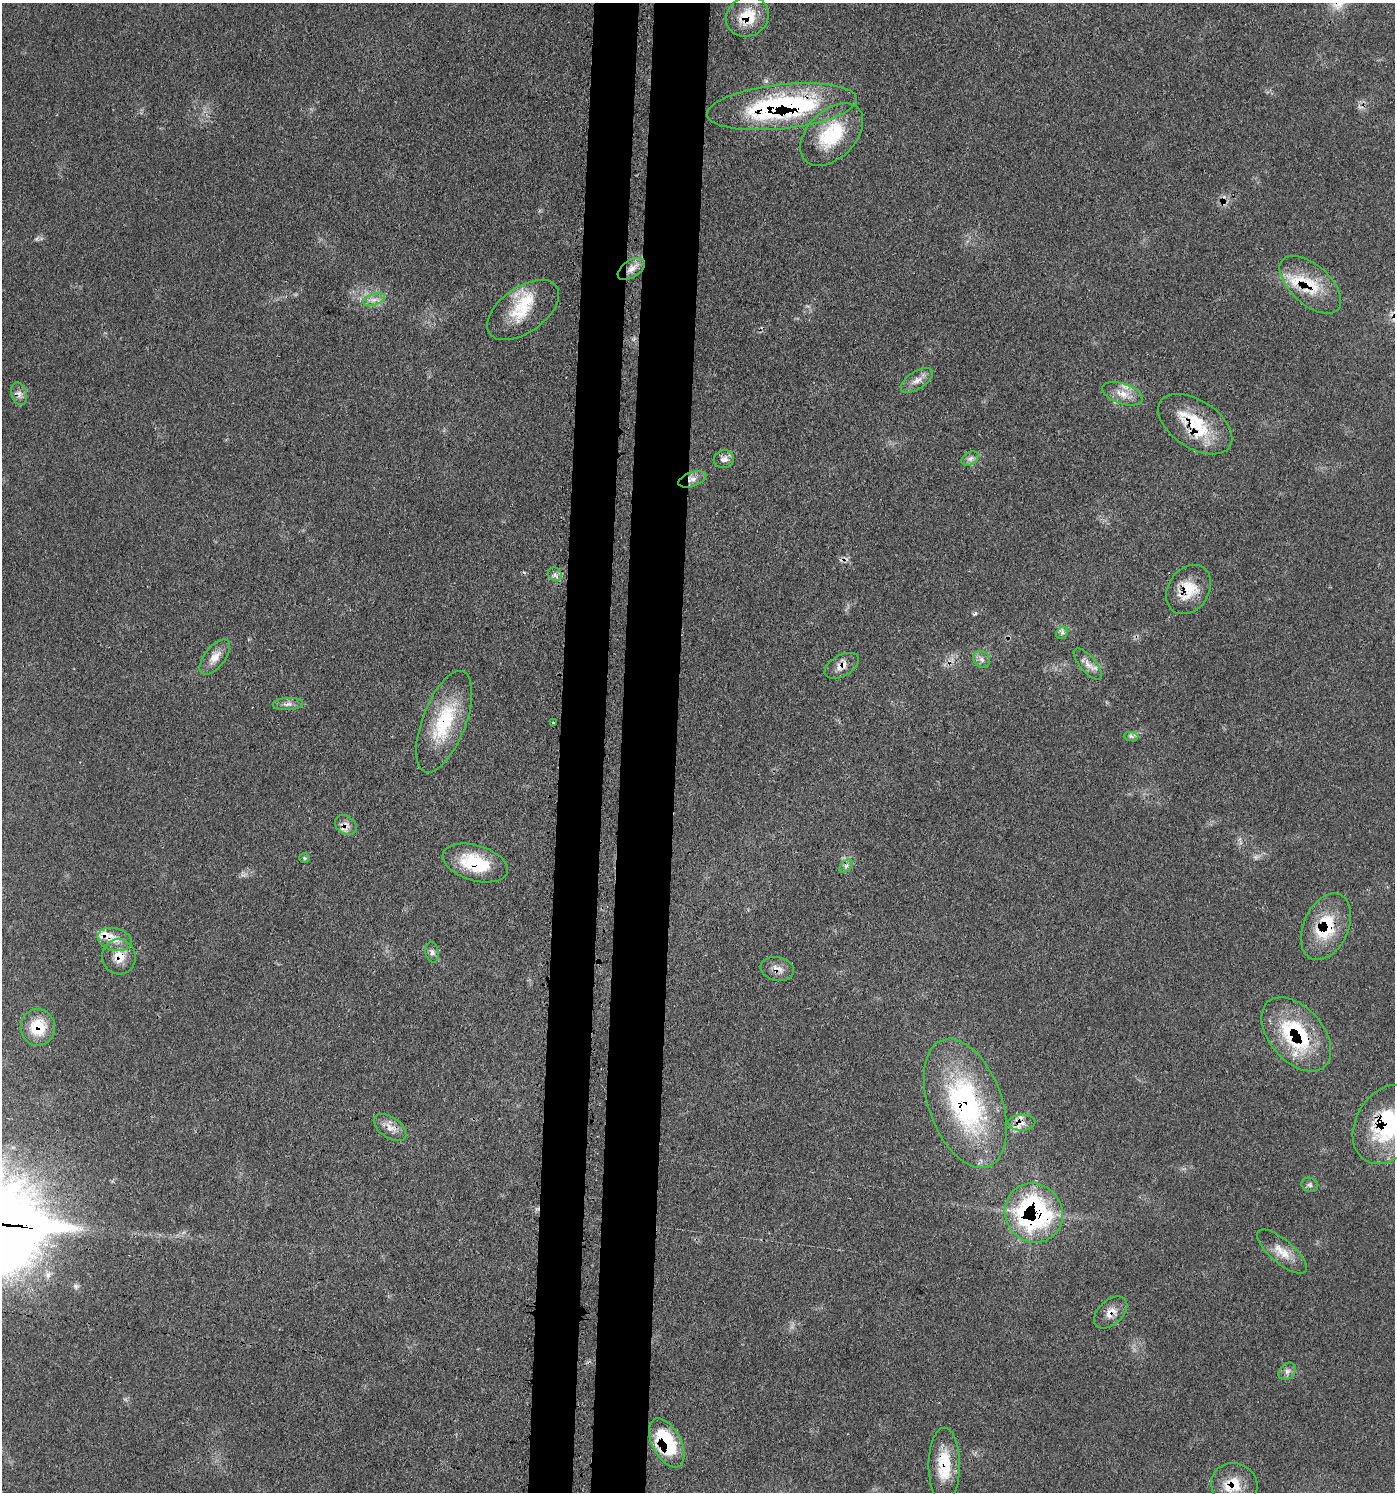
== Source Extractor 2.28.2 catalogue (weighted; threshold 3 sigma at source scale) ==
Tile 5 of 3 x 3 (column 2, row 2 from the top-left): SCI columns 1688-3080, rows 1571-3060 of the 4632 x 4608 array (HDU 1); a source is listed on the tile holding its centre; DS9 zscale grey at full resolution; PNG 1397 x 1494 px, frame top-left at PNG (2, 3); each listed source drawn as its Kron ellipse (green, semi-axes under 4 px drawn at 4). Shown black and unused: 7% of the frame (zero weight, under 3 of 4 exposures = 8% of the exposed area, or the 3 px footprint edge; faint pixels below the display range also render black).
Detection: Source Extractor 2.28.2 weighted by HDU 2 'WHT'; one run over the whole footprint, this tile lists its part. Background 0.13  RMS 0.0055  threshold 0.0246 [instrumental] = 3 sigma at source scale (4.5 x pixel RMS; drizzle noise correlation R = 1.50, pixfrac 1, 0.05/0.05 arcsec/px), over >= 5 px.
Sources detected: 55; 1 cosmic-ray / hot-pixel residue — neither listed nor drawn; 6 inside a brighter listed object's ellipse — not listed separately; the other 48 listed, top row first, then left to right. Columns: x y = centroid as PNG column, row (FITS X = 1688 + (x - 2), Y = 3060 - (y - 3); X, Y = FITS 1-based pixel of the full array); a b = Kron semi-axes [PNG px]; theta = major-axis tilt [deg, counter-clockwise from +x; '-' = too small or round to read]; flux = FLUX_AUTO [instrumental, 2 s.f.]
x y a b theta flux
747 17 22 19 30 16
782 107 75 22 6 110
832 135 37 24 44 30
631 269 15 8 34 4.7
1310 285 37 20 -41 22
374 300 11 5 18 2.9
523 310 41 22 35 22
917 380 18 8 33 4.9
19 394 11 7 -73 2.8
1122 394 21 10 -18 7.6
1195 424 41 24 -33 28
724 459 10 9 - 3.3
970 459 9 6 31 2.2
692 479 14 7 20 3.7
555 574 7 6 - 2
1189 590 26 20 55 16
1062 633 7 5 45 1.4
215 657 21 10 52 6.3
982 660 9 7 -49 2.4
1088 664 19 8 -49 4.5
842 666 18 10 29 5.2
288 704 15 6 3 2.6
444 722 54 21 69 38
553 723 3 2 - 0.73
1131 736 7 4 -1 1.3
346 825 12 9 -36 3.7
304 858 5 5 - 0.77
475 863 33 17 -16 28
846 866 8 5 45 1.5
1326 927 35 22 65 26
115 939 17 11 -13 7.4
432 952 10 6 -79 1.9
119 957 17 16 - 9.7
777 969 17 11 -13 4.9
38 1027 18 17 - 16
1296 1034 43 27 -49 54
965 1103 67 36 -70 100
1022 1123 13 8 3 4.7
1387 1125 42 31 58 60
390 1128 18 10 -35 5.4
1310 1185 8 6 -24 1.6
1034 1213 30 28 -54 110
1282 1252 31 11 -40 9.2
1111 1313 19 12 42 5.9
1287 1371 10 7 45 2.4
667 1443 26 14 -63 38
944 1465 37 15 90 21
1234 1484 23 21 -15 14
Overlapping masked pixels (flux is a lower limit): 25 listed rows (the first 20) at x y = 747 17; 782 107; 832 135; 1310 285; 1195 424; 692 479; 1189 590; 842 666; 444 722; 346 825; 475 863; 1326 927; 115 939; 119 957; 777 969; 38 1027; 1296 1034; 965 1103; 1022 1123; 1387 1125
Isophote crosses this tile's border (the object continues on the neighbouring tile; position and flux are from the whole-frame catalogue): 1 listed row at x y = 1387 1125